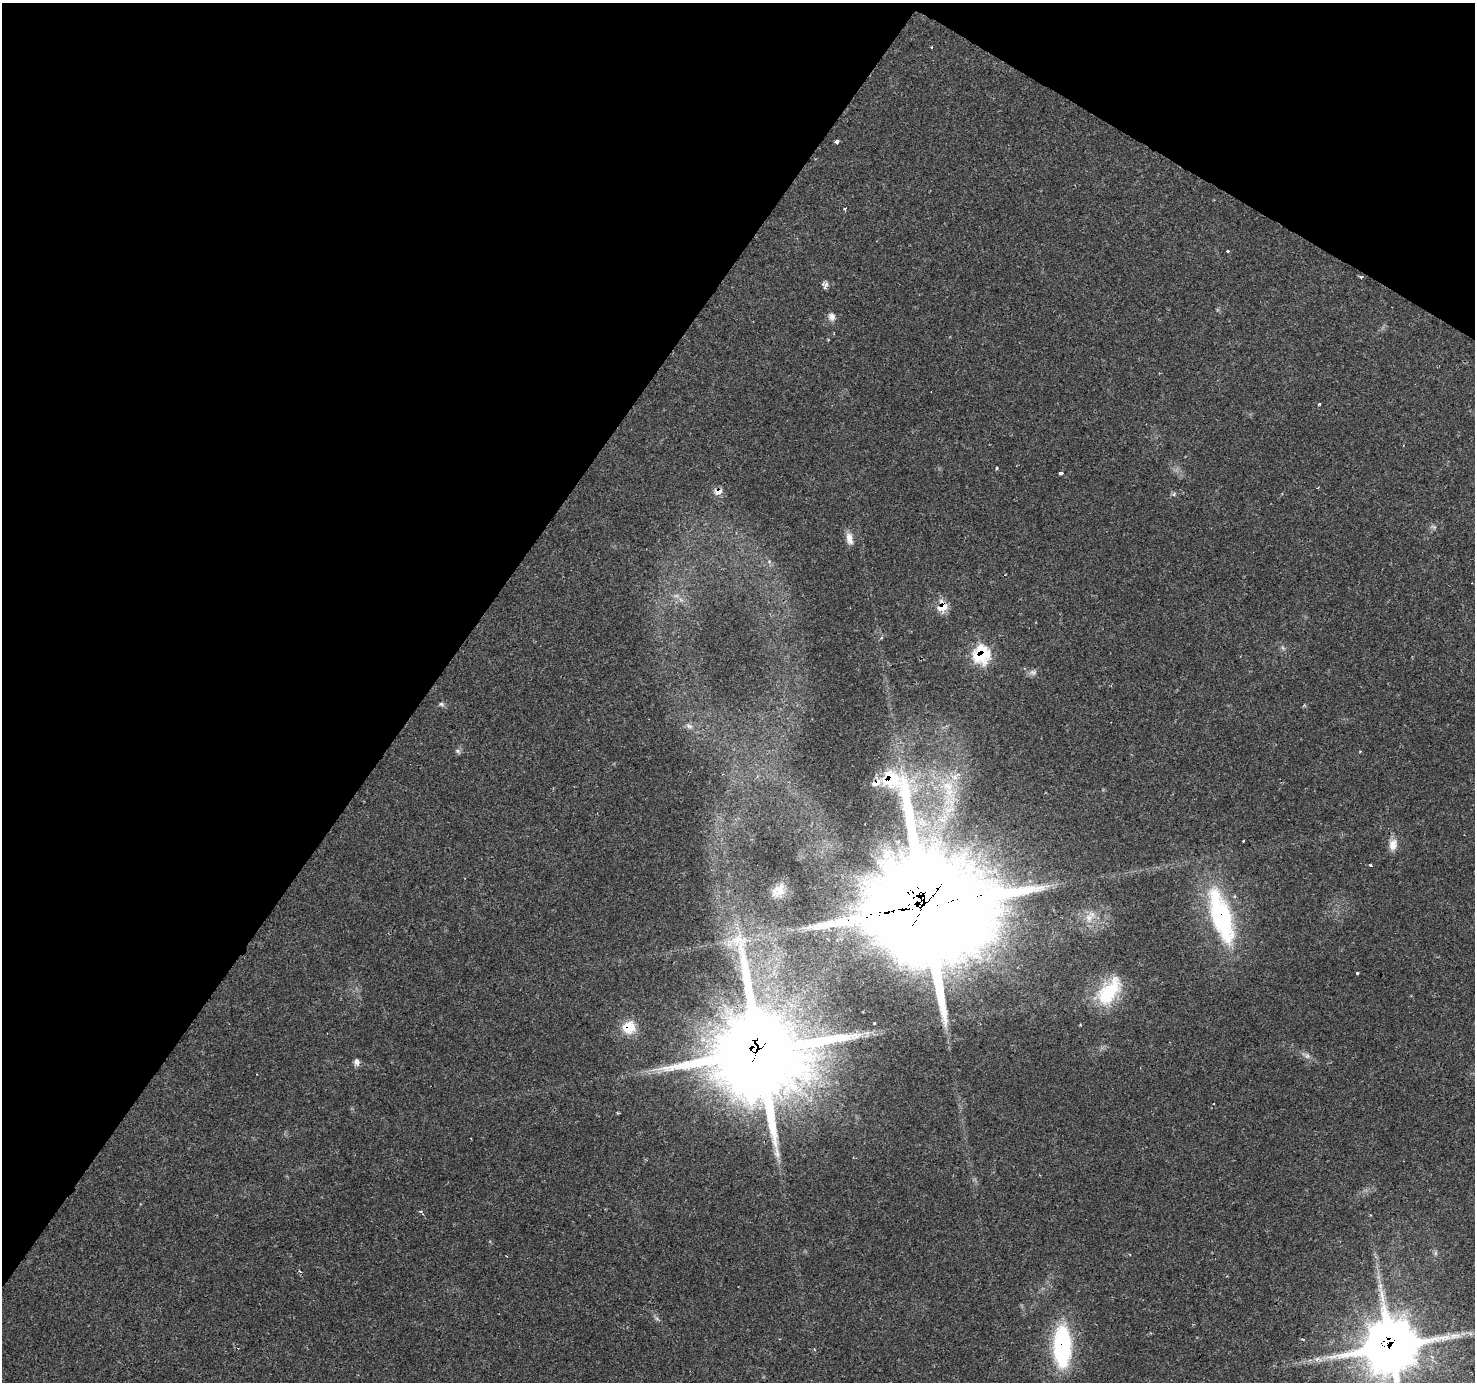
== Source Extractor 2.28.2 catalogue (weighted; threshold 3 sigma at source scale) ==
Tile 2 of 4 x 4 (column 2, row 1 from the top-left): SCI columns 1473-2945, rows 4326-5705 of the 5892 x 5956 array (HDU 1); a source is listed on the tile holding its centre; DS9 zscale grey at full resolution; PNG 1477 x 1384 px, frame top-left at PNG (2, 3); no overlay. Shown black and unused: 34% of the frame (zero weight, under 2 of 3 exposures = <1% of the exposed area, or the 3 px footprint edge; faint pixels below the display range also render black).
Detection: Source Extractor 2.28.2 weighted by HDU 2 'WHT'; one run over the whole footprint, this tile lists its part. Background 0.0702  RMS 0.0048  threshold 0.0218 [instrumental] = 3 sigma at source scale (4.5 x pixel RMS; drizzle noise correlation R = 1.50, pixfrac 1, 0.0396/0.0396 arcsec/px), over >= 5 px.
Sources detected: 50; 1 too faint to see at this stretch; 5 cosmic-ray / hot-pixel residue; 1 long thin detection or spike segment (spike, bleed or trail) — not listed; the other 43 listed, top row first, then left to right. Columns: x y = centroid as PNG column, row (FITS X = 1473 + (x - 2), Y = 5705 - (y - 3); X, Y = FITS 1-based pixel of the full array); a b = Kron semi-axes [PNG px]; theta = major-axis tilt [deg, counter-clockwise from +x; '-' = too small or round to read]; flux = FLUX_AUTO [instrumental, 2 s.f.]
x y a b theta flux
931 47 3 2 - 1.1
837 142 4 3 - 6.4
845 209 3 3 - 1.4
1228 251 3 3 - 1.2
1361 277 3 3 - 0.76
826 284 11 6 -7 1.8
832 317 10 9 - 2.5
1319 404 3 3 - 0.52
997 468 4 3 - 0.55
1060 473 4 3 - 3
1318 488 3 2 - 0.63
718 492 11 8 19 3.5
1434 527 8 6 -34 1.1
849 538 16 8 -79 3.8
943 607 9 8 - 11
981 655 11 10 - 41
1033 672 11 6 -20 1.9
441 704 8 5 -17 1.1
689 726 11 6 -23 2
458 751 9 5 -39 1.1
1360 751 3 2 - 0.4
948 786 19 16 -4 15
1393 845 15 10 81 4.6
1370 865 3 3 - 2
778 891 18 13 46 7.3
925 908 45 38 -84 12000
1221 916 67 22 -72 67
1089 918 15 11 81 5.5
729 941 10 6 -8 3.1
1357 973 3 3 - 1.5
1109 992 39 19 53 25
629 1027 17 15 23 10
759 1053 33 32 - 5300
1307 1056 9 6 -63 1.6
357 1062 10 7 -87 1.9
1213 1104 3 3 - 1.1
617 1113 5 3 - 0.5
1435 1253 7 4 89 0.99
657 1319 7 4 -19 0.87
1454 1336 17 8 5 4.6
1062 1346 46 19 -89 55
1391 1347 19 18 - 2200
1317 1359 8 5 45 1.6
Overlapping masked pixels (flux is a lower limit): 9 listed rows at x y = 718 492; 943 607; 981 655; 925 908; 1221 916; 629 1027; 759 1053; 1062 1346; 1391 1347
Isophote crosses this tile's border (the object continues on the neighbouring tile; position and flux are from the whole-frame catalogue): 1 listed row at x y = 1391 1347